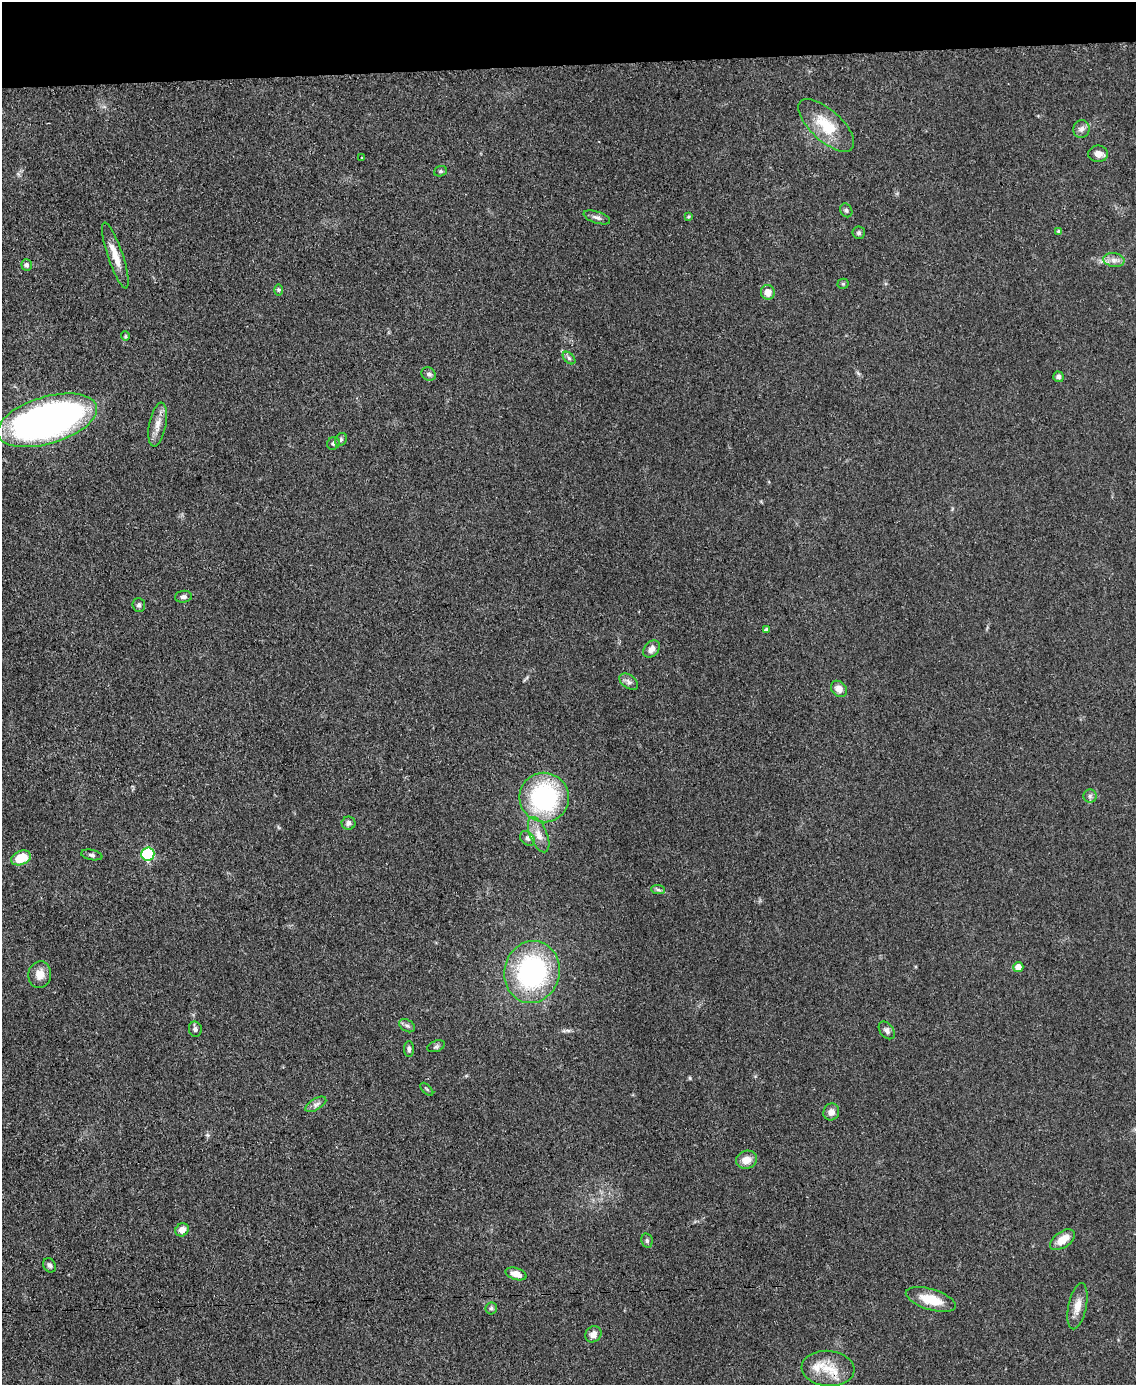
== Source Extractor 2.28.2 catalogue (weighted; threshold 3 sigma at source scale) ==
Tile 3 of 4 x 3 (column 3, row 1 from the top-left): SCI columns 2270-3403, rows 3008-4390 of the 4542 x 4526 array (HDU 1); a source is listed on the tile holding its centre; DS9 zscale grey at full resolution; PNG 1138 x 1387 px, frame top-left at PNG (2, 2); each listed source drawn as its Kron ellipse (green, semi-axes under 4 px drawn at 4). Shown black and unused: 5% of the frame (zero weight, under 3 of 5 exposures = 1% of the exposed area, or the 3 px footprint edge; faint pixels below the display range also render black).
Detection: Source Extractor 2.28.2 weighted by HDU 2 'WHT'; one run over the whole footprint, this tile lists its part. Background 0.0625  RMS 0.0059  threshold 0.0264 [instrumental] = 3 sigma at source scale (4.5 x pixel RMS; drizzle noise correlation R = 1.50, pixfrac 1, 0.05/0.05 arcsec/px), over >= 5 px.
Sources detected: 62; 1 inside a brighter listed object's ellipse — not listed separately; the other 61 listed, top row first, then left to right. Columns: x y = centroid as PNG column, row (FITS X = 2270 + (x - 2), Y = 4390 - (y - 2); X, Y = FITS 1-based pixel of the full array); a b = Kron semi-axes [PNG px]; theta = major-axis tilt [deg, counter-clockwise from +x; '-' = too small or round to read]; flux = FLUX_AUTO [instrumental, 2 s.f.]
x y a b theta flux
826 125 35 15 -42 21
1082 129 9 8 - 2.6
1098 154 10 8 1 3.6
362 157 3 2 - 0.55
440 171 6 5 - 1.1
846 210 7 5 -60 1.3
597 217 14 5 -18 2.3
688 217 3 3 - 0.78
1059 231 4 3 - 1.1
859 233 6 6 - 1.4
115 255 34 7 -71 8.8
1114 260 11 7 -9 3.3
27 265 5 5 - 2.3
843 284 5 5 - 0.88
278 290 6 4 -90 0.92
768 292 7 7 - 5.9
125 336 5 4 - 0.72
569 358 7 4 -45 1.3
429 374 7 6 - 1.6
1059 377 5 5 - 2.3
47 420 52 23 16 290
158 424 22 8 79 6.3
341 439 7 5 55 1.2
333 443 6 6 - 1.6
183 597 8 6 7 1.8
139 605 7 6 - 1.7
766 630 4 4 - 1.8
651 649 9 7 48 3.4
629 682 10 6 -36 2.4
839 689 9 7 -45 4.4
1090 796 6 6 - 1.6
544 797 25 24 - 80
349 823 7 6 - 2.4
539 835 19 8 -67 6
527 838 8 6 -45 1.7
148 854 7 6 - 51
92 855 11 5 -12 1.5
21 858 10 7 22 14
658 890 7 4 -2 1.2
1018 967 5 5 - 5.1
532 972 31 27 77 96
40 975 13 11 82 6.1
407 1026 8 5 -34 1.6
195 1029 8 6 -79 1.7
887 1030 10 6 -52 2.3
436 1046 9 5 21 1.4
409 1049 8 5 89 1.5
427 1089 8 3 -45 0.74
316 1104 12 5 31 2.3
831 1112 8 7 - 3.7
746 1160 11 9 21 6.1
182 1230 7 6 - 3.9
1062 1240 14 8 34 8.2
647 1241 7 5 -77 1.2
50 1265 7 6 - 1.6
516 1274 11 6 -18 5.8
931 1299 26 10 -17 15
1077 1306 23 9 78 6.7
491 1308 6 6 - 1.2
593 1334 9 7 42 3.4
828 1368 26 17 -5 15